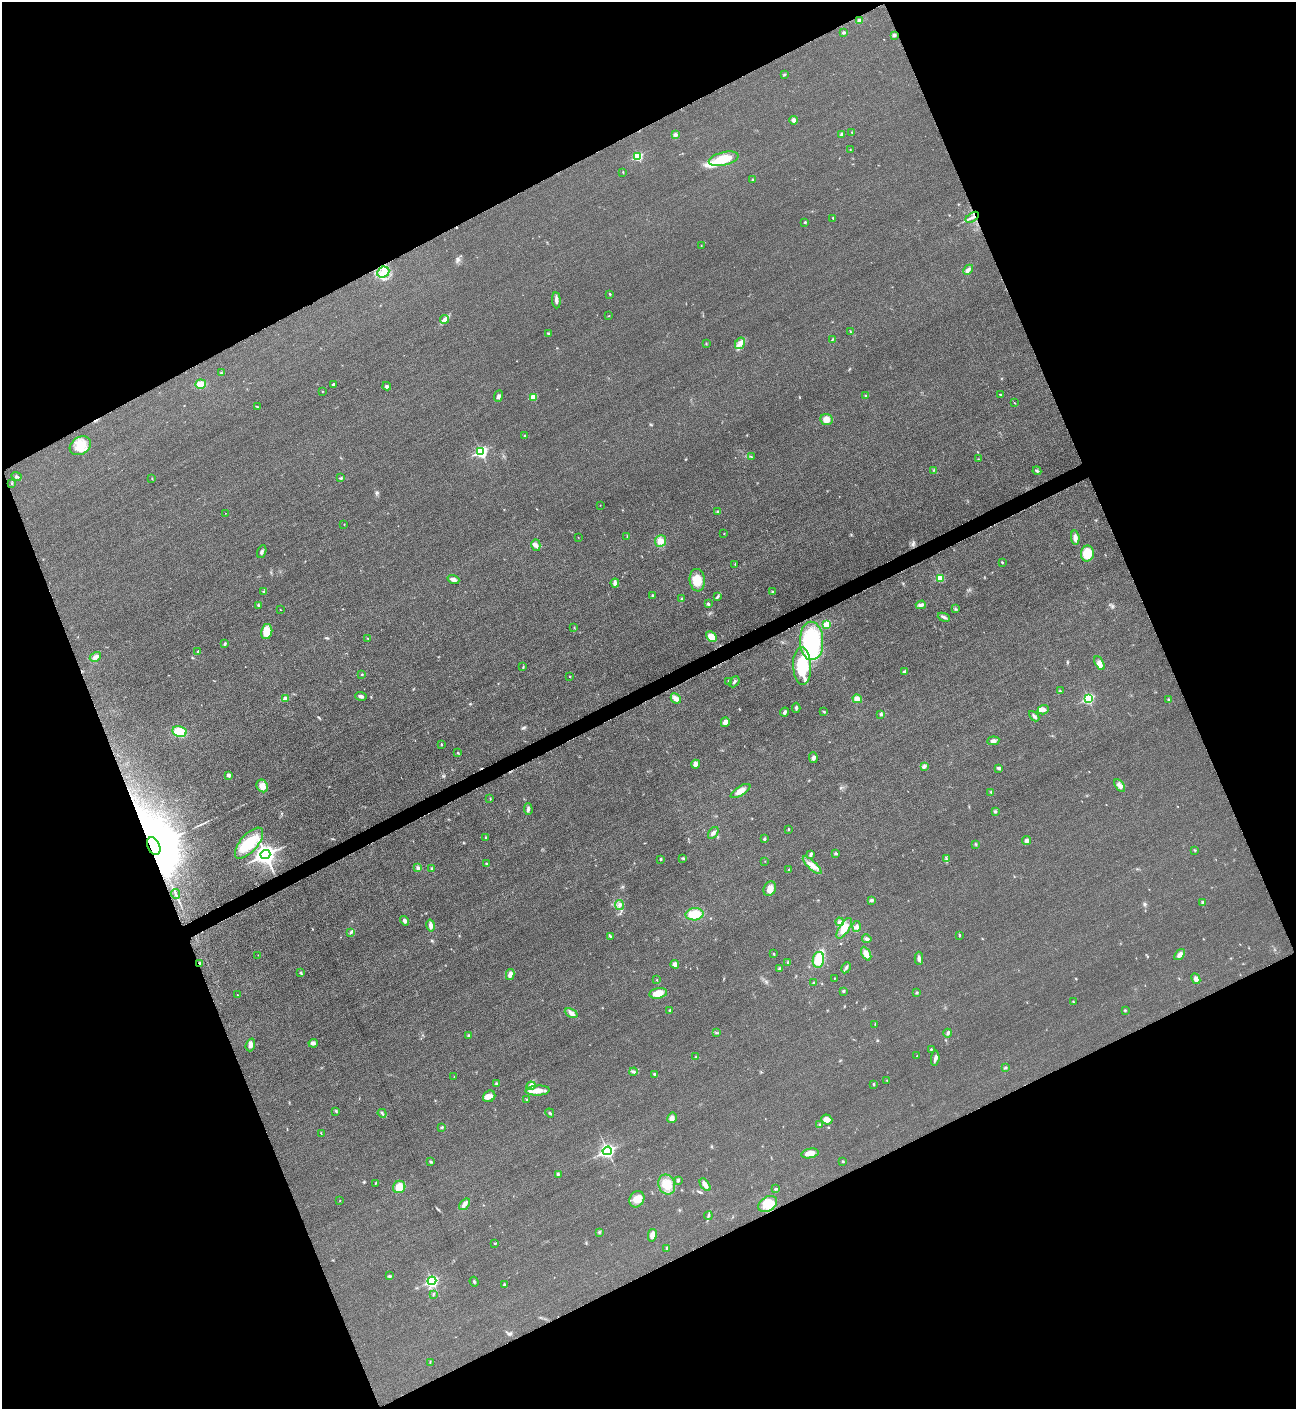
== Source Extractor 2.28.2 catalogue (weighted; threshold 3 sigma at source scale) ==
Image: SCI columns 300-5475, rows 16-5642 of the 5642 x 5651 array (HDU 1 of 3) = the unmasked area's bounding box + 8 px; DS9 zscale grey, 4 x 4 block average (1 PNG px = mean of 4 x 4 image px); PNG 1298 x 1411 px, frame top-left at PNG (2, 2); each listed source drawn as its Kron ellipse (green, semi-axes under 4 px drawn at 4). Shown black and unused: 44% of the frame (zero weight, under 3 of 5 exposures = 1% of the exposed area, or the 3 px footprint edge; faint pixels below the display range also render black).
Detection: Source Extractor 2.28.2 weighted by HDU 2 'WHT'. Background 0.0198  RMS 0.0051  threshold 0.0229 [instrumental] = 3 sigma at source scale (4.5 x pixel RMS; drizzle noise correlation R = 1.50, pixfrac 1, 0.05/0.05 arcsec/px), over >= 5 px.
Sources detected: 258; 2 inside a brighter object's white glare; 2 cosmic-ray / hot-pixel residue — neither listed nor drawn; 2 coinciding with a brighter row at this scale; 9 inside a brighter listed object's ellipse — not listed separately; the other 243 listed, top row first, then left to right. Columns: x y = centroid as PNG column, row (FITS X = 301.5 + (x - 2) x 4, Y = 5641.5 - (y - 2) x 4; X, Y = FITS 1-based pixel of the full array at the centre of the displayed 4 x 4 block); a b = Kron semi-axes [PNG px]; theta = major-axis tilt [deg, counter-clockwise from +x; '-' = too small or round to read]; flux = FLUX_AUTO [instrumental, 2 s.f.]
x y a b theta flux
860 20 4 3 - 8.5
844 33 2 2 - 6.3
894 35 3 3 - 7.1
784 75 3 2 - 2.4
794 120 4 4 - 9.1
852 132 3 2 - 2.1
841 134 3 3 - 3.3
675 135 4 3 - 5.3
850 150 2 2 - 1.5
638 156 3 2 - 120
724 159 15 6 14 72
623 172 3 2 - 1.7
753 179 2 2 - 3
972 217 7 2 33 8.4
833 218 2 2 - 2.3
805 222 2 2 - 3.1
701 246 2 2 - 1.1
968 270 6 3 44 7.9
383 272 6 5 - 20
610 294 3 2 - 2.2
556 300 8 3 -85 11
609 316 2 2 - 1
444 319 4 4 - 9
850 332 2 2 - 1.8
548 334 3 2 - 2.9
832 339 3 2 - 2.4
740 343 6 4 58 16
706 344 2 2 - 1.7
221 373 2 2 - 1.6
201 384 5 4 - 31
333 384 3 2 - 4.1
387 386 4 3 - 5.6
322 391 2 2 - 1.3
1000 395 3 2 - 1.9
499 396 6 4 70 7.3
866 396 3 2 - 2.9
533 397 3 2 - 64
1015 403 2 2 - 1.1
258 407 3 2 - 1.9
826 420 6 5 - 23
525 436 2 2 - 3.3
80 446 11 8 32 47
481 452 4 3 - 260
751 457 3 2 - 2.4
978 459 2 2 - 1.4
934 470 2 2 - 1.1
1037 471 4 3 - 4.5
16 476 5 2 - 5.4
341 478 4 3 - 4
152 479 3 2 - 1.7
12 483 3 2 - 1.9
600 505 2 2 - 0.94
718 511 3 2 - 4.7
225 513 2 2 - 0.54
344 524 2 2 - 1.1
724 533 2 2 - 1.9
578 537 2 2 - 0.76
627 537 2 2 - 1.5
1075 538 7 3 -85 19
660 541 6 5 - 20
536 545 6 4 -75 9.6
262 552 6 2 68 6.2
1087 553 8 6 78 68
1002 562 2 2 - 2.3
735 564 3 2 - 1.8
940 578 3 2 - 51
453 579 6 3 -19 12
697 580 11 7 -83 45
615 583 4 2 - 16
264 591 3 2 - 2.8
772 591 3 2 - 2.4
653 595 2 2 - 2
717 596 3 2 - 3.2
681 599 3 2 - 2.4
708 604 3 2 - 5.4
921 605 5 3 - 7.9
259 606 2 2 - 1.3
955 609 2 2 - 2.3
280 610 2 2 - 0.95
944 617 6 2 -22 7
827 625 3 2 - 53
574 627 2 2 - 1.3
267 632 7 5 78 34
711 637 6 4 -44 36
368 638 2 2 - 1.5
812 641 19 11 -88 280
225 644 3 2 - 3.8
198 651 2 2 - 3.2
95 657 6 4 32 11
1099 663 7 4 -60 14
802 666 19 9 -87 110
523 667 2 2 - 2.1
904 671 3 3 - 3.7
362 674 2 2 - 3.3
570 676 2 2 - 2.2
729 681 4 2 - 4.5
734 682 6 2 50 5.2
1060 691 3 2 - 3
361 696 6 3 -3 7.3
676 698 5 3 - 18
285 699 2 2 - 27
857 699 5 3 - 22
1088 699 4 3 - 110
1169 700 3 2 - 2.6
796 708 5 2 - 4.9
1043 710 6 4 19 10
785 712 4 3 - 8.5
824 712 2 2 - 1.8
881 714 3 3 - 4.8
1034 716 6 3 -45 7
725 722 5 4 - 13
179 731 7 5 -13 65
993 741 6 3 7 11
441 744 2 2 - 3.4
458 753 3 2 - 1.9
813 758 5 3 - 6.7
696 764 4 4 - 13
924 767 2 2 - 1.8
999 768 4 3 - 4.6
228 775 3 3 - 8.8
1120 785 7 3 -55 10
262 786 7 5 -58 20
741 791 11 4 32 22
991 792 2 2 - 2.1
490 798 3 2 - 1.3
528 809 6 2 -86 6
995 812 3 2 - 3.5
788 829 3 2 - 2.6
713 833 7 3 54 9.4
486 838 3 2 - 2.8
764 839 4 2 - 4
1027 841 5 4 - 7
249 843 19 8 49 96
976 844 3 2 - 2.6
154 846 9 6 -66 34000
1195 850 2 2 - 2
836 853 3 2 - 4
811 854 4 2 - 7.4
265 855 5 4 - 1200
682 858 3 2 - 2.7
661 859 3 2 - 3.5
946 859 2 2 - 1.7
765 861 2 2 - 0.76
486 864 2 2 - 2.7
812 865 12 4 -43 21
418 868 4 3 - 6.8
431 869 3 2 - 3.1
789 870 3 2 - 2.3
770 889 7 6 - 19
176 894 5 2 - 4.6
871 900 4 3 - 5.5
1203 903 4 3 - 4.7
619 905 5 3 - 6.6
695 914 9 6 4 55
405 921 5 3 - 9.6
839 922 4 3 - 6.2
431 926 6 4 -79 12
857 926 5 3 - 8.5
844 928 12 5 57 33
351 932 4 2 - 4
959 935 3 2 - 2.1
610 936 3 2 - 3.2
867 939 4 3 - 6.7
774 954 3 2 - 1.9
866 954 7 4 -62 17
258 955 2 2 - 1.3
1180 955 6 3 52 15
919 958 6 3 -89 8.5
818 960 8 5 79 52
788 962 3 2 - 2.1
199 964 3 2 - 5.1
675 964 4 4 - 13
846 968 6 2 63 4.8
780 969 3 3 - 5.5
301 972 3 2 - 2
510 974 5 3 - 14
835 978 2 2 - 1.1
1196 979 5 4 - 11
657 980 2 2 - 1.5
814 983 3 2 - 3.5
843 991 3 2 - 3.7
658 993 9 5 10 41
917 993 2 2 - 3.7
238 995 3 2 - 1.6
1073 1002 2 2 - 2.2
670 1010 3 2 - 3.3
1125 1010 3 2 - 2.1
571 1013 7 4 -27 13
875 1024 3 2 - 1.8
716 1033 3 2 - 1.5
948 1033 4 2 - 3.8
468 1035 3 2 - 3
313 1043 5 4 - 7.8
250 1045 6 4 71 12
931 1049 2 2 - 1.7
917 1056 3 2 - 1.6
696 1057 2 2 - 1.6
935 1058 8 3 85 7.9
1005 1068 3 2 - 2.7
633 1072 4 2 - 4.8
655 1074 3 2 - 3.2
454 1077 2 2 - 0.9
887 1080 3 2 - 1.6
496 1083 3 2 - 2.7
873 1084 3 2 - 2.4
531 1086 4 4 - 8.8
538 1091 12 5 2 27
489 1096 6 5 - 18
526 1099 2 2 - 1.4
336 1111 2 2 - 2.5
382 1113 5 2 - 4.1
550 1113 4 2 - 4
672 1118 5 4 - 11
827 1120 5 5 - 19
820 1125 2 2 - 2.7
442 1127 3 3 - 3.7
321 1133 3 2 - 1.9
607 1151 5 4 - 290
810 1153 9 4 11 22
843 1161 2 2 - 2.6
431 1162 4 2 - 3.6
558 1174 4 3 - 4
678 1180 3 2 - 5.2
376 1183 3 2 - 1.9
667 1185 10 8 -68 52
705 1185 7 4 -53 15
399 1187 6 6 - 32
776 1189 4 2 - 3.4
637 1199 8 7 - 25
340 1201 2 2 - 1.2
464 1204 7 3 50 13
768 1204 10 7 32 55
708 1216 4 2 - 3.9
599 1232 2 2 - 1.4
652 1235 6 4 79 18
494 1243 2 2 - 1.6
667 1248 4 2 - 5.3
389 1276 4 2 - 3.8
432 1281 4 3 - 170
474 1282 5 2 - 3.3
504 1285 3 2 - 3.5
433 1294 3 2 - 2.6
430 1362 2 2 - 1.2
Overlapping masked pixels (flux is a lower limit): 3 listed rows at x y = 972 217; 154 846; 199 964
Diffuse or blended objects may show on this block-average render without a row.